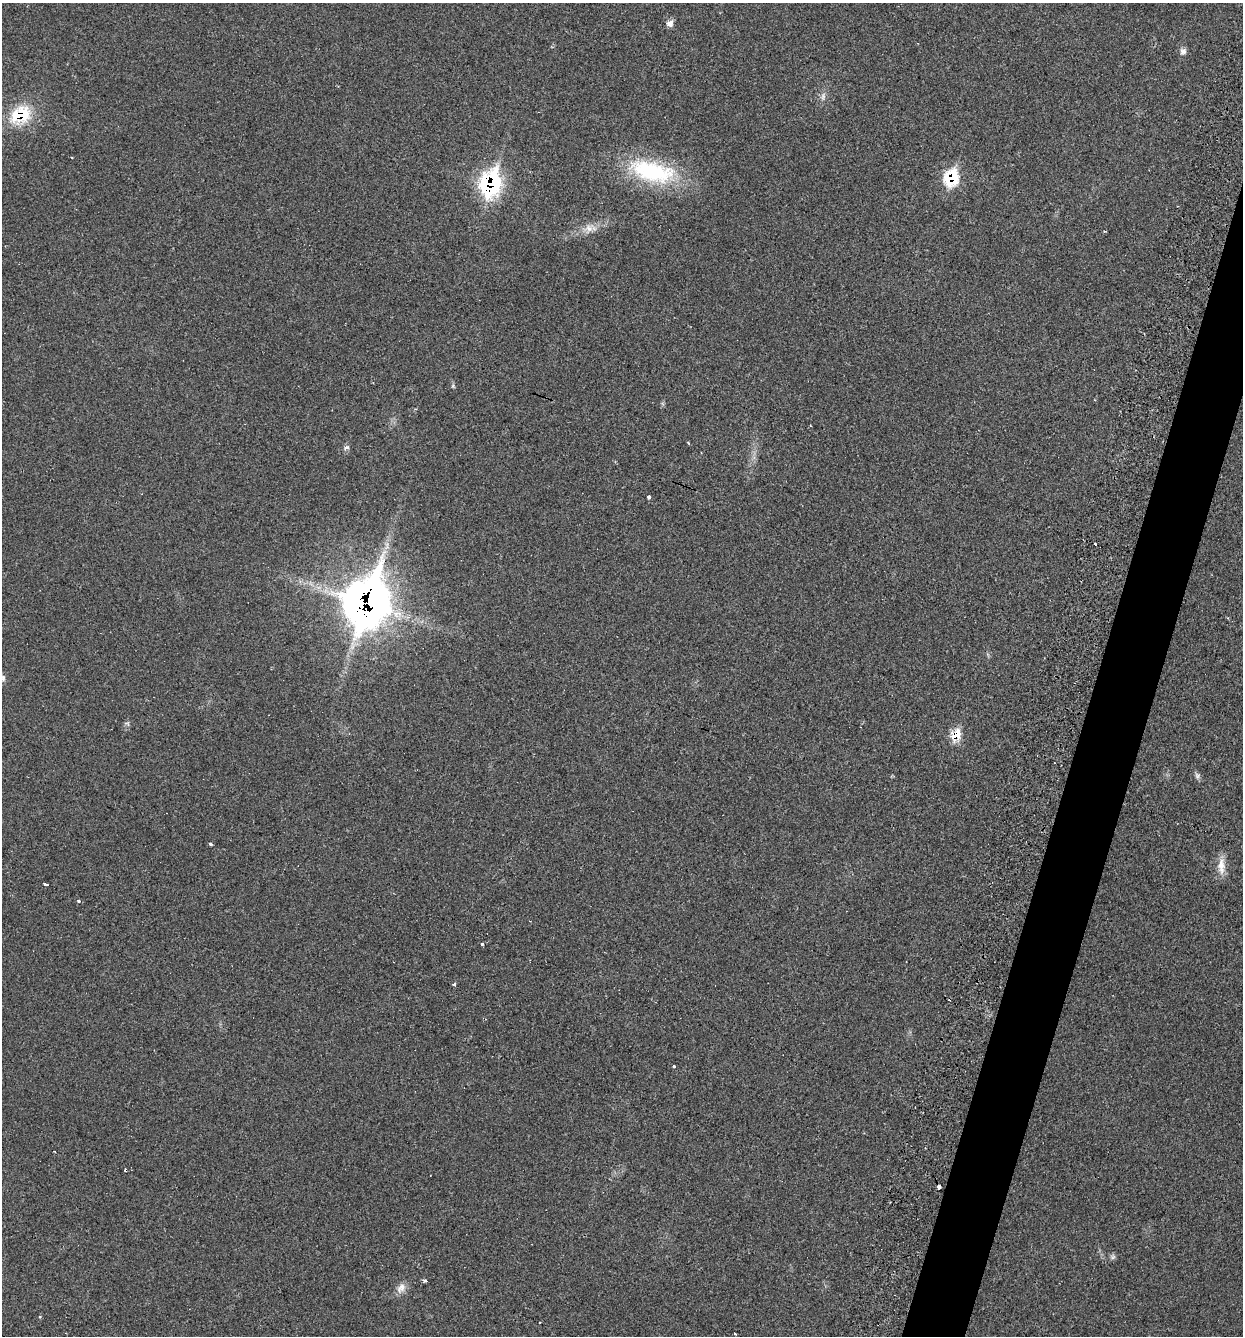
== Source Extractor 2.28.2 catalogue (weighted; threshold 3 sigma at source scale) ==
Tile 10 of 4 x 4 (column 2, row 3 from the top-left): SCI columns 1424-2664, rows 1337-2670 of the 5408 x 5362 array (HDU 1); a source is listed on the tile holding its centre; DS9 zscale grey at full resolution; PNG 1245 x 1338 px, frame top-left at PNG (2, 3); no overlay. Shown black and unused: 4% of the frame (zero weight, under 2 of 3 exposures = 3% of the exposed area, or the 3 px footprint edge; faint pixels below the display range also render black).
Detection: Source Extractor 2.28.2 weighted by HDU 2 'WHT'; one run over the whole footprint, this tile lists its part. Background 0.0559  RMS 0.0085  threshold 0.0384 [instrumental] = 3 sigma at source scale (4.5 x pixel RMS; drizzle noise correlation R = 1.50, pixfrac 1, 0.05/0.05 arcsec/px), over >= 5 px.
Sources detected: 36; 1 too faint to see at this stretch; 2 cosmic-ray / hot-pixel residue — not listed; the other 33 listed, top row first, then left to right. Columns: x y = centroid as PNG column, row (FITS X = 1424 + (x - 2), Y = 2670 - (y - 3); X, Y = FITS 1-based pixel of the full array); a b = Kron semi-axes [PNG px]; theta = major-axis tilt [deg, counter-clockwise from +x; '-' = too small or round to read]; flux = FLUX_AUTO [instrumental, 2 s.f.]
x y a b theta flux
670 23 9 8 - 3.8
1183 51 10 7 32 3
21 115 27 20 21 36
72 157 3 2 - 0.96
652 171 63 26 -14 79
951 178 14 11 70 42
490 183 19 14 74 130
589 228 11 9 -33 5.8
1104 231 3 2 - 0.84
688 443 4 3 - 0.74
347 447 8 5 14 2
649 497 4 3 - 7.1
1095 544 3 3 - 5.6
367 602 29 22 70 1000
3 678 10 6 89 3.2
956 735 12 10 42 15
1054 763 3 2 - 0.66
1197 776 9 6 -63 2.2
211 844 3 3 - 2.7
1221 866 24 9 -89 9.1
46 884 4 3 - 8
78 901 3 3 - 4.7
482 944 3 3 - 12
454 985 3 3 - 2.2
674 1066 3 3 - 2
54 1151 3 2 - 0.7
125 1170 3 3 - 0.91
939 1187 4 3 - 5.5
1113 1257 6 6 - 1.8
425 1281 4 3 - 2.7
401 1288 15 9 51 6
539 1323 3 2 - 0.68
735 1334 3 2 - 0.67
Overlapping masked pixels (flux is a lower limit): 6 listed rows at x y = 21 115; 951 178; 490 183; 367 602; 956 735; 939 1187